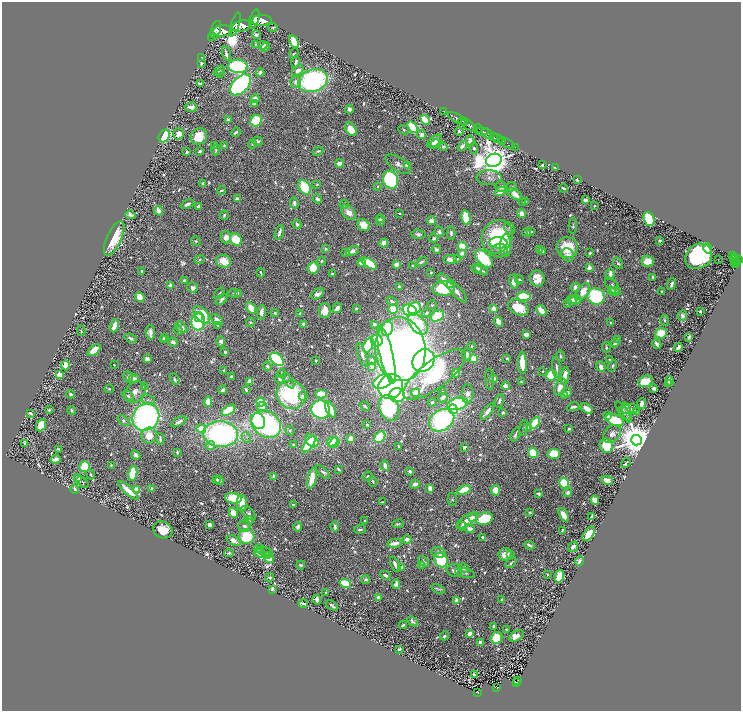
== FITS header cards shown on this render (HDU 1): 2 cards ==
NAXIS1  =                 1477
NAXIS2  =                 1418

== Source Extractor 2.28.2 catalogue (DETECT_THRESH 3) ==
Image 1477 x 1418 px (HDU 1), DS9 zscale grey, zoomed out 1/2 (1 PNG px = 2 x 2 image px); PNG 743 x 713 px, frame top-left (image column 1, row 1418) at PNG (2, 2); each listed source drawn as its Kron ellipse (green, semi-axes under 4 px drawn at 4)
Background 1.39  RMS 0.017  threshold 0.0522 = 3 sigma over >= 5 px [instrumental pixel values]
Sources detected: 1053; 52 cannot appear on this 1/2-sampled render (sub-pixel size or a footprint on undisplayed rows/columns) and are neither listed nor drawn; of the other 1001, the 500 brightest by FLUX_AUTO listed and drawn (501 fainter detections omitted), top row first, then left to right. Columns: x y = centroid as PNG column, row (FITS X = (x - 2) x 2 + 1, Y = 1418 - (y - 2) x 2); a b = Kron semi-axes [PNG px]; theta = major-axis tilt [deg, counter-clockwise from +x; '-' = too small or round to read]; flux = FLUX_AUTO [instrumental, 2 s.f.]
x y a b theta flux
254 19 10 4 72 9500
262 20 10 5 1 8500
235 24 12 4 73 7600
242 26 10 5 11 8500
273 27 5 2 - 6.6
216 30 9 5 73 8400
223 31 9 5 4 7000
256 35 4 3 - 10
211 37 2 1 - 81
294 42 7 4 -62 210
256 44 4 3 - 6.2
263 45 5 3 - 30
265 47 5 3 - 12
294 53 5 3 - 6.4
226 54 7 2 -76 17
202 58 4 2 - 8.4
296 62 6 3 74 11
201 63 3 2 - 7.1
238 66 10 6 -5 510
298 70 6 4 40 27
219 71 6 3 36 6.5
260 73 4 3 - 21
221 74 2 2 - 6
313 81 15 11 18 1100
296 82 6 5 - 20
201 84 4 2 - 6.5
240 85 12 7 46 1200
255 98 4 4 - 26
254 104 3 2 - 19
191 107 6 4 -3 30
349 109 4 3 - 23
444 111 2 1 - 55
457 118 10 2 -29 2600
228 120 4 3 - 17
425 120 5 3 - 150
256 121 6 5 - 210
463 121 5 2 - 2900
469 126 9 3 -34 530
413 127 6 4 -52 370
351 129 7 5 -58 65
478 129 4 2 - 640
404 130 6 4 -24 7.6
459 131 4 2 - 12
482 131 7 3 1 1600
236 132 5 2 - 10
179 134 6 5 - 27
421 134 4 4 - 18
488 134 7 3 -34 5300
164 136 7 5 58 400
199 136 9 7 48 110
494 137 3 2 - 1100
497 139 6 2 -21 2000
258 141 5 4 - 11
434 141 8 5 39 28
470 141 5 4 - 21
503 141 3 2 - 530
506 143 9 2 -28 490
252 144 4 4 - 6.3
435 144 6 3 26 9.9
215 145 3 3 - 16
224 146 4 3 - 6.1
462 146 5 3 - 18
443 147 4 4 - 9.6
516 147 4 1 - 51
474 148 5 4 - 12
216 150 5 3 - 6.3
200 151 4 2 - 8.5
318 151 5 3 - 7.2
187 152 3 2 - 15
494 160 8 6 19 13000
339 163 4 3 - 38
398 164 14 6 -32 23
408 165 4 4 - 83
542 165 3 2 - 6.2
556 168 3 2 - 10
489 178 12 7 0 21
390 180 9 7 -69 650
577 180 3 2 - 9.9
203 183 3 3 - 20
317 185 4 3 - 5.6
377 186 2 2 - 10
305 187 8 5 -61 200
501 187 6 5 - 16
512 187 5 4 - 5.8
564 188 4 2 - 9.3
222 190 4 2 - 11
500 191 6 4 31 45
515 194 8 4 -35 57
237 199 3 3 - 14
317 199 5 3 - 19
585 200 4 3 - 28
526 202 2 2 - 6.7
294 203 6 4 -84 17
523 203 2 2 - 22
187 204 7 3 26 22
344 204 5 3 - 13
594 205 2 2 - 9.3
199 206 3 3 - 22
159 211 5 4 - 43
348 212 9 5 -45 41
400 213 3 2 - 6.3
522 214 4 4 - 44
130 215 5 3 - 23
224 215 4 3 - 8.7
466 218 7 4 -79 200
380 219 4 4 - 17
649 219 7 5 -69 240
431 221 4 3 - 24
381 222 2 2 - 12
297 224 5 3 - 11
363 225 7 5 -42 67
573 226 8 3 87 7.7
509 228 6 5 - 6.5
531 231 3 2 - 5.8
279 232 7 2 72 19
439 232 5 4 - 13
526 232 4 4 - 14
451 233 7 3 87 11
418 234 7 4 -6 12
226 237 6 5 - 36
497 237 17 15 58 310
114 238 18 7 66 190
434 238 4 3 - 16
236 240 7 5 -47 130
196 241 5 4 - 6.2
659 241 4 3 - 6.5
384 243 4 4 - 46
498 243 9 5 -4 310
506 245 11 5 89 180
462 246 5 4 - 130
567 248 11 10 - 140
708 248 5 3 - 100
325 249 3 3 - 7
436 249 4 4 - 13
540 250 3 3 - 9.8
352 251 7 4 26 18
499 251 8 6 10 17
543 251 3 2 - 9.6
346 252 4 3 - 8.9
462 253 4 3 - 30
590 253 3 2 - 9.9
568 255 7 6 - 15
699 256 14 12 38 680
732 256 3 2 - 260
735 257 2 2 - 210
458 258 4 2 - 6.4
450 259 6 4 -4 28
484 259 11 6 -46 220
734 259 4 2 - 290
200 260 5 3 - 6.6
718 260 2 1 - 35
738 260 4 3 - 810
223 261 7 6 - 84
321 261 5 4 - 6.5
648 261 6 5 - 89
736 261 3 1 - 490
422 262 6 2 31 13
362 263 4 4 - 76
369 263 8 4 -32 330
618 263 6 3 -54 9.6
735 263 4 2 - 550
396 264 4 3 - 26
413 266 3 2 - 7
313 268 6 5 - 86
477 268 5 3 - 19
589 268 3 2 - 82
482 270 7 3 -31 12
142 271 3 3 - 8.3
261 273 4 2 - 6.6
431 273 2 2 - 8.5
332 274 3 2 - 9.4
610 274 6 3 84 35
653 277 3 2 - 6.1
519 279 4 3 - 5.8
537 279 8 7 - 70
184 280 4 3 - 9.1
446 281 10 3 -40 28
514 282 7 4 -82 38
672 284 6 2 70 15
170 285 4 3 - 22
399 286 3 3 - 9.3
612 286 9 5 -52 19
193 287 5 5 - 14
575 287 5 3 - 28
443 288 11 7 2 250
457 291 14 5 -49 28
583 291 9 5 58 56
611 291 3 3 - 9.1
662 291 2 2 - 11
615 292 5 4 - 15
219 293 6 3 51 8.6
234 293 6 3 -4 6.2
239 293 4 3 - 14
317 294 7 4 34 23
524 296 7 4 -4 230
596 296 8 8 - 420
140 297 5 4 - 56
222 299 7 4 40 19
571 300 5 4 - 17
575 300 6 4 -14 48
392 301 6 3 -33 11
567 304 3 2 - 6.8
432 305 5 4 - 6.9
518 307 11 7 -27 120
251 308 6 4 -57 70
337 308 5 3 - 29
356 308 3 3 - 6.1
415 308 7 5 36 170
393 309 5 4 - 65
494 309 3 3 - 67
410 310 7 5 -23 500
325 311 7 6 - 50
541 311 6 3 -45 74
700 311 3 2 - 8.7
261 312 7 4 85 34
275 313 4 3 - 7.3
300 313 2 2 - 11
427 313 5 3 - 12
202 315 10 6 -47 240
682 315 5 4 - 14
437 316 7 5 29 210
198 318 4 3 - 790
217 320 7 4 -36 30
665 320 5 3 - 7.2
198 321 9 7 84 320
251 322 5 4 - 7
498 322 5 4 - 51
611 323 3 2 - 8.9
304 324 4 3 - 22
374 324 3 3 - 9.7
418 324 12 7 -50 280
217 325 3 3 - 7.7
114 326 7 3 70 45
181 327 7 4 -41 28
387 328 8 5 77 220
178 330 5 3 - 8.1
81 331 5 2 - 5.7
150 332 7 4 -86 24
661 333 6 5 - 120
526 335 4 3 - 30
164 337 3 3 - 9.2
689 337 3 3 - 6.8
131 338 6 3 -22 13
164 339 3 2 - 7.1
618 339 4 3 - 5.6
221 341 5 3 - 29
377 341 6 6 - 150
173 342 5 3 - 22
615 343 4 3 - 14
657 344 5 3 - 21
368 345 8 5 68 230
472 346 4 3 - 6
606 347 5 3 - 6.5
678 347 5 3 - 24
400 349 32 25 -85 4500
94 350 8 4 38 81
225 352 3 2 - 9.7
467 354 6 3 89 18
362 355 12 3 -72 14
386 355 29 6 -77 540
560 356 6 3 -80 6.2
507 358 3 2 - 5.9
147 359 4 3 - 23
277 359 8 5 -44 430
473 359 4 3 - 92
610 359 3 2 - 7
316 360 2 2 - 5.7
372 360 4 4 - 15
423 360 12 10 50 860
522 363 11 4 -88 98
66 365 5 4 - 110
114 365 2 2 - 5.9
267 366 4 4 - 12
612 366 6 4 61 9.1
372 367 4 3 - 25
556 367 11 2 -83 14
601 367 5 4 - 27
224 370 2 2 - 9.3
543 371 2 2 - 6
282 373 4 3 - 6.6
456 373 4 4 - 88
59 374 3 3 - 120
435 374 38 14 37 610
551 375 5 5 - 260
565 376 9 4 81 49
128 377 5 4 - 11
231 377 3 3 - 8.3
134 379 5 4 - 21
175 379 6 4 -59 8.7
280 379 4 3 - 12
489 379 10 2 -88 6
494 379 4 3 - 28
250 381 4 3 - 56
288 381 9 3 -57 6.9
645 381 7 5 20 140
670 381 5 3 - 55
383 382 10 6 25 310
521 382 2 2 - 5.7
669 384 3 3 - 27
506 386 4 3 - 38
145 387 4 2 - 8.1
390 387 13 12 - 1100
560 387 9 5 65 46
654 388 3 3 - 30
109 389 5 4 - 6.4
223 390 4 3 - 15
246 390 3 2 - 13
135 392 12 9 48 41
443 392 3 3 - 6
567 392 4 4 - 18
416 393 4 3 - 66
70 394 4 3 - 8.1
321 394 6 3 -3 130
468 394 10 5 86 29
291 395 15 14 - 490
397 395 7 7 - 320
565 395 4 3 - 13
128 396 6 4 -33 9.7
303 396 5 4 - 12
443 398 5 3 - 31
148 400 7 4 -24 11
499 401 7 3 74 11
208 402 5 3 - 60
261 402 5 4 - 210
432 402 4 3 - 9.5
457 404 10 6 14 560
642 404 5 3 - 37
365 406 5 3 - 7.9
262 407 5 4 - 28
573 407 6 2 11 14
389 408 13 9 -69 760
587 408 7 3 -32 59
321 409 9 9 - 490
331 409 9 3 -63 100
453 409 5 3 - 150
629 409 10 4 1 19
49 410 4 2 - 7.1
72 410 4 2 - 7.1
228 410 7 4 33 150
623 411 11 4 -54 21
487 412 10 4 52 29
636 412 4 3 - 23
30 413 4 2 - 11
503 413 3 2 - 15
627 413 10 3 -73 10
608 416 3 2 - 26
146 417 14 13 - 1600
123 420 6 4 -38 14
442 420 13 10 33 780
615 420 9 5 -21 190
258 421 8 6 -61 300
179 422 8 3 30 17
535 423 6 4 57 180
266 424 16 12 -36 1100
41 425 6 5 - 120
367 425 2 2 - 13
527 427 4 3 - 11
524 428 8 3 82 9.8
201 429 5 4 - 60
569 429 3 2 - 9.1
290 431 5 4 - 6.5
221 434 17 13 -4 1200
612 434 10 7 47 22
515 435 7 2 66 11
149 436 8 7 - 66
380 437 6 4 48 310
246 438 5 3 - 6.4
160 439 6 2 -87 12
351 439 4 3 - 58
636 440 5 5 - 18000
312 441 7 5 -43 270
332 442 5 4 - 190
334 442 5 4 - 190
25 443 3 2 - 7.9
309 444 9 4 54 310
294 445 3 2 - 6.2
210 446 5 4 - 21
399 446 3 2 - 7.3
606 446 7 6 - 150
464 447 3 3 - 9.5
59 449 4 2 - 7.1
177 452 3 2 - 7.7
533 453 5 4 - 200
554 454 6 5 - 130
136 455 5 3 - 19
56 459 5 3 - 27
626 463 5 2 - 9.2
111 465 3 2 - 6
385 466 5 3 - 28
85 467 5 5 - 210
339 469 4 2 - 7.8
410 471 3 3 - 12
323 472 9 4 -44 12
133 473 7 4 80 170
91 474 5 4 - 7.9
274 476 4 3 - 17
368 476 5 3 - 5.9
78 478 4 3 - 47
312 478 10 4 77 77
216 479 3 3 - 15
607 480 6 4 -11 45
220 481 4 3 - 14
373 481 5 3 - 5.9
83 482 7 4 -39 7.4
564 483 5 5 - 250
415 484 5 3 - 36
430 488 4 3 - 31
75 489 4 2 - 26
152 489 3 3 - 14
128 490 13 3 -42 79
137 490 4 4 - 89
464 490 7 3 23 200
495 490 5 4 - 64
568 493 5 3 - 16
539 494 4 3 - 9.2
233 498 8 5 -5 150
452 499 6 4 85 6.8
595 500 5 4 - 47
382 502 3 2 - 5.7
242 503 8 5 -87 93
293 505 3 2 - 5.7
233 513 5 4 - 66
248 513 9 5 -41 12
530 513 3 2 - 11
564 515 7 4 -64 48
592 517 4 2 - 11
473 518 3 3 - 91
484 519 8 6 20 230
365 520 3 2 - 6.4
467 520 13 4 35 42
249 521 4 4 - 12
398 524 6 3 16 5.7
210 525 3 3 - 26
244 526 6 6 - 20
462 526 4 3 - 12
298 527 5 4 - 22
335 527 5 3 - 17
360 529 6 3 6 12
470 529 5 3 - 30
163 530 10 8 -24 92
563 530 4 3 - 7.7
589 534 8 4 52 91
247 536 7 7 - 180
483 537 3 2 - 15
407 539 4 3 - 24
234 540 8 4 -31 30
395 543 7 3 10 40
530 545 5 2 - 13
573 547 6 4 51 19
259 548 5 3 - 9
265 552 8 3 -15 8.4
439 552 7 5 -6 17
229 553 4 3 - 7.1
259 553 5 3 - 55
505 554 7 6 - 42
510 554 2 2 - 5.7
268 556 4 3 - 26
269 559 5 3 - 46
441 560 7 6 - 220
424 561 6 4 -47 7.8
579 561 5 4 - 13
511 563 6 2 40 8.2
395 564 8 3 -65 26
301 565 4 3 - 7.5
422 565 4 3 - 21
402 567 4 3 - 13
464 568 6 5 - 21
454 570 7 6 - 28
465 573 10 4 -14 11
547 574 3 2 - 7.4
385 575 5 3 - 17
559 576 6 4 76 130
270 577 4 3 - 11
366 580 4 4 - 12
345 584 6 4 -19 140
396 584 5 4 - 26
272 589 4 3 - 8.9
438 589 7 4 -24 7.7
326 592 2 2 - 14
378 597 2 2 - 53
502 599 3 3 - 7
317 600 5 4 - 40
457 600 3 2 - 98
303 603 4 2 - 16
332 605 7 2 -35 10
413 621 6 4 -42 11
403 625 4 2 - 10
494 626 3 3 - 11
507 630 3 2 - 7.7
470 633 4 3 - 42
444 636 4 3 - 10
516 636 7 5 33 38
497 638 6 5 - 180
480 642 4 3 - 11
399 649 4 3 - 11
474 675 3 2 - 6.2
518 680 2 1 - 19
516 682 3 2 - 140
497 687 3 2 - 110
477 692 4 2 - 110
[501 fainter detections neither listed nor drawn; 52 sub-pixel or undisplayed-footprint detections neither listed nor drawn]